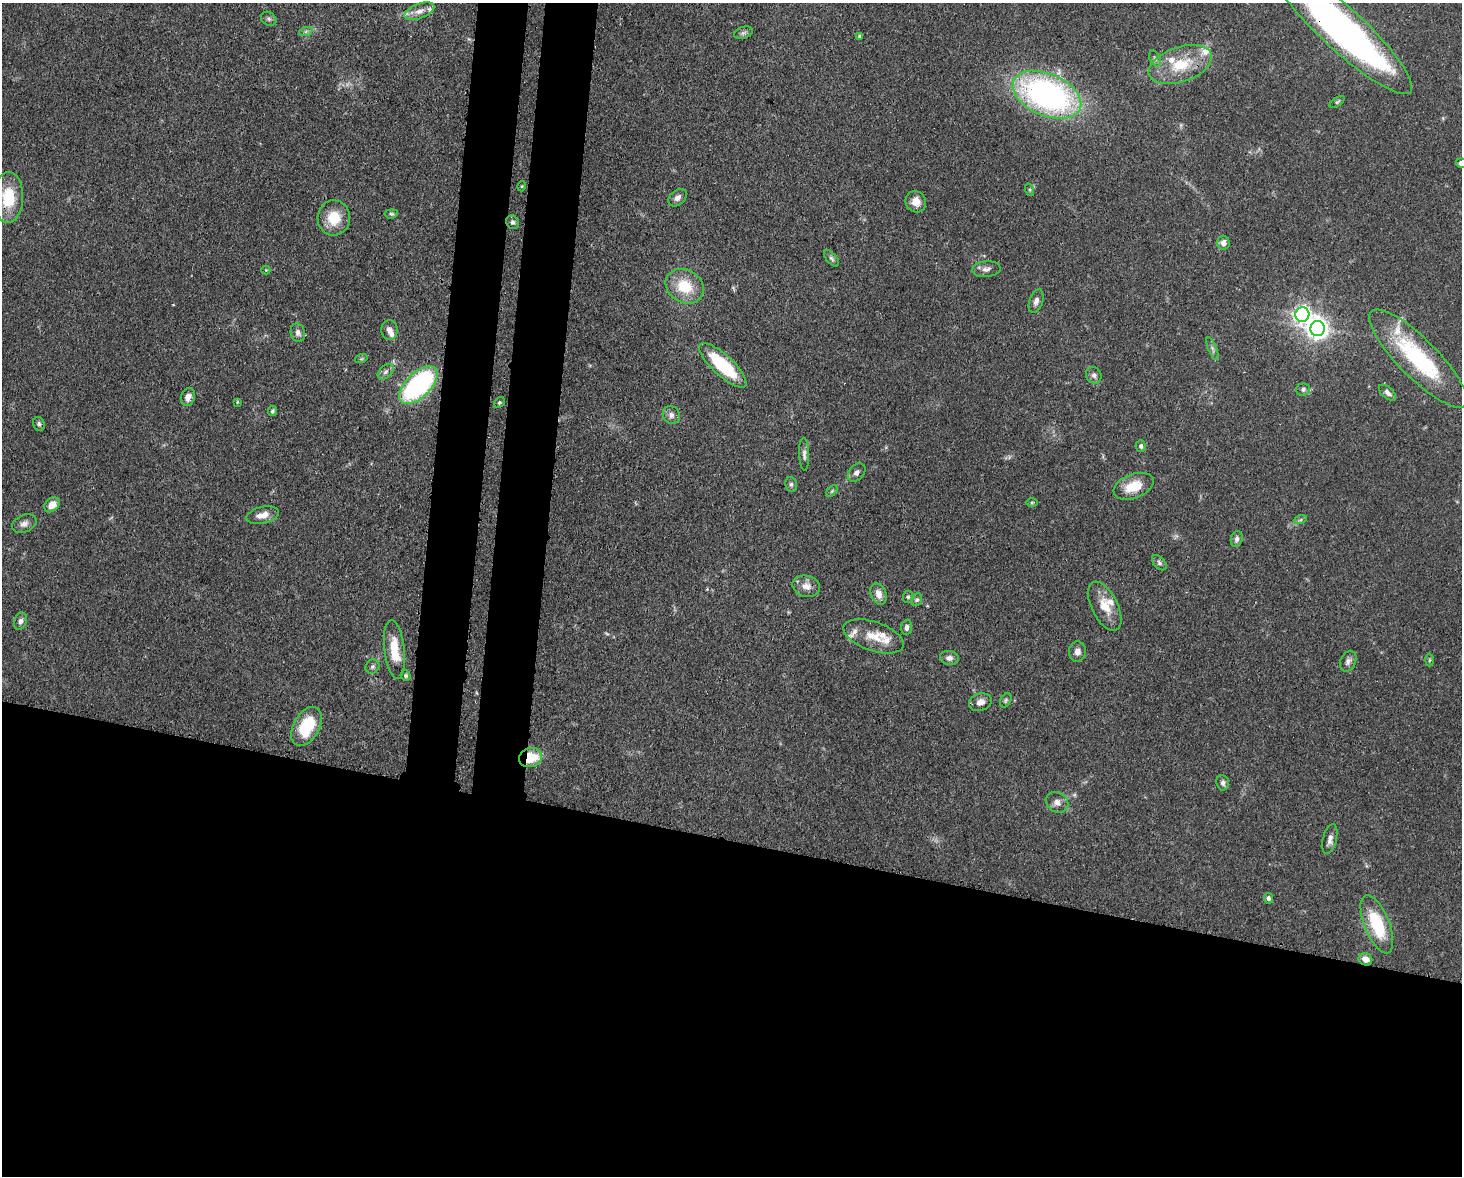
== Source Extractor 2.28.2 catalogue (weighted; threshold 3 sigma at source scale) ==
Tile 11 of 3 x 4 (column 2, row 4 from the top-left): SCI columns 1761-3220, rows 73-1246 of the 4864 x 4844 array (HDU 1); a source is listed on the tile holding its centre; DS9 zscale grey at full resolution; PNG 1464 x 1178 px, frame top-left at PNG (2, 3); each listed source drawn as its Kron ellipse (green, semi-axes under 4 px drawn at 4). Shown black and unused: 33% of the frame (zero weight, under 3 of 4 exposures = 9% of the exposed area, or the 3 px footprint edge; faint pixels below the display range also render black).
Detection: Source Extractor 2.28.2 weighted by HDU 2 'WHT'; one run over the whole footprint, this tile lists its part. Background 0.12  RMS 0.005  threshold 0.0225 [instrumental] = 3 sigma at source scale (4.5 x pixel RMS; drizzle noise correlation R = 1.50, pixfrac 1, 0.05/0.05 arcsec/px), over >= 5 px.
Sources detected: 92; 1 too faint to see at this stretch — neither listed nor drawn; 9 inside a brighter listed object's ellipse — not listed separately; the other 82 listed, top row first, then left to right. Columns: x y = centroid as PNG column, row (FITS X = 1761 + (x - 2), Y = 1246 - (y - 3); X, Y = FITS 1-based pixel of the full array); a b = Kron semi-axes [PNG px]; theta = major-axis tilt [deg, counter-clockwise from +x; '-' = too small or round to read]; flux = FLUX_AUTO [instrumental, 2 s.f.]
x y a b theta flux
419 11 16 7 21 4.1
269 19 8 6 -34 1.2
1342 29 93 21 -43 230
306 31 7 4 19 0.85
743 33 9 6 19 1.3
860 36 4 3 - 0.63
1155 59 8 5 -63 1.2
1180 65 33 17 19 20
1047 95 36 21 -23 150
1337 102 8 4 35 0.84
1461 163 5 4 - 1.8
522 186 5 3 - 0.45
1030 190 6 4 -72 0.68
8 197 25 15 89 20
678 198 11 7 40 2.3
916 202 11 10 - 4.3
391 214 7 4 7 0.9
334 218 17 16 - 13
512 222 7 6 - 1.3
1223 243 7 6 - 2.9
832 258 10 5 -49 1.2
986 269 14 8 6 2.4
266 270 4 4 - 0.45
685 286 20 16 -31 16
1036 301 12 6 70 2.2
1302 315 7 7 - 170
1318 329 7 7 - 330
390 330 10 8 -86 2.7
298 333 9 7 -75 2.1
1212 349 12 4 -67 1.5
361 359 6 4 18 0.71
1418 359 66 19 -45 50
723 365 31 10 -43 30
386 372 9 6 45 1.8
1094 375 8 7 - 1.7
418 385 24 12 44 75
1303 389 7 6 - 1.4
1387 393 10 5 -42 2.1
188 397 9 7 71 3.1
237 402 4 3 - 0.45
499 402 6 4 50 0.72
272 411 5 4 - 0.89
671 415 9 8 - 2.2
39 424 7 5 -67 1.1
1141 446 6 5 - 1.3
804 454 16 5 -88 1.9
857 472 10 7 47 1.9
791 484 7 6 - 1.2
1134 486 21 12 21 11
832 491 7 4 46 0.85
1032 503 6 4 1 0.67
52 505 8 6 42 5.3
263 515 16 8 13 5.1
1300 520 7 4 18 0.92
24 524 13 8 23 2.6
1237 539 8 5 73 1.6
1159 563 9 5 -46 1.2
806 586 14 10 -14 4.3
879 594 11 7 -68 3.6
908 597 6 5 - 0.89
917 600 6 5 - 1
1105 606 27 13 -63 8.9
20 621 9 6 69 1.7
907 627 8 5 85 1.7
874 636 31 14 -19 11
394 650 30 10 -83 12
1077 651 10 8 85 2.8
949 658 9 7 -8 2.3
1430 660 6 4 88 0.65
1348 661 11 7 65 2
372 667 7 6 - 1.2
406 676 5 5 - 0.75
1006 700 7 5 61 0.94
980 702 12 8 18 3
306 726 21 13 60 22
530 758 12 9 19 15
1223 783 8 6 -81 1.7
1057 802 12 10 -34 3.1
1330 839 15 7 76 2.9
1268 898 5 4 - 1.3
1377 924 31 12 -68 25
1365 959 7 6 - 3.8
Overlapping masked pixels (flux is a lower limit): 2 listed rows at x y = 1342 29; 530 758
Isophote crosses this tile's border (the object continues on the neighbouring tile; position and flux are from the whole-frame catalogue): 2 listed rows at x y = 1342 29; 1461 163